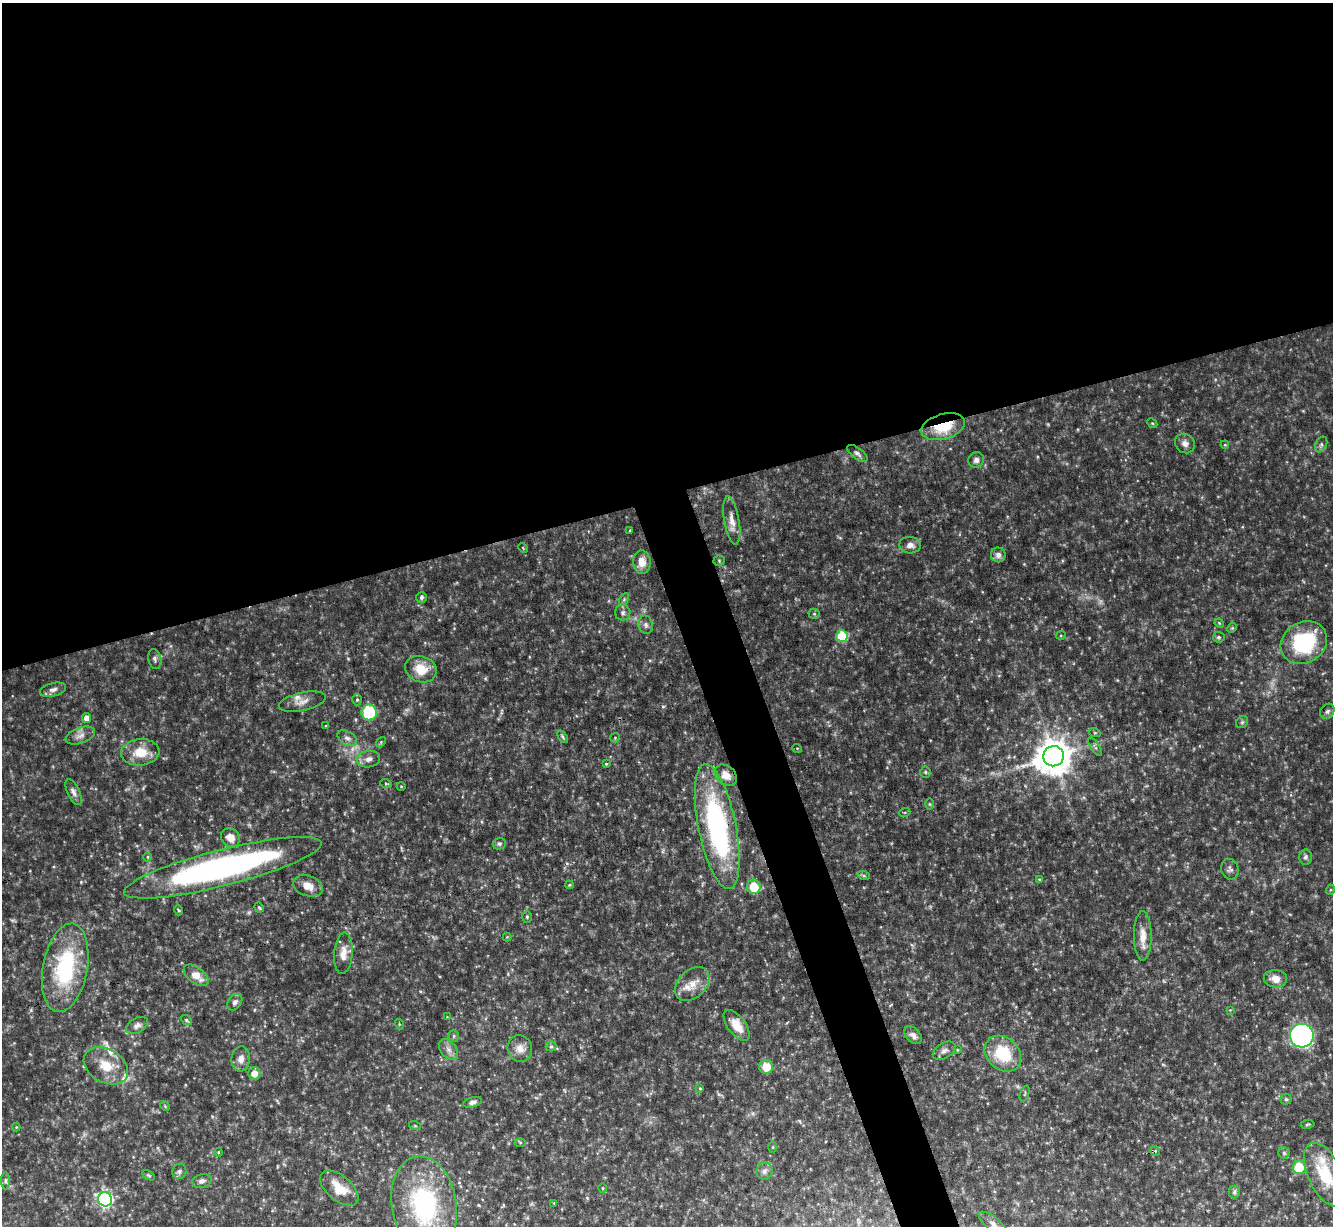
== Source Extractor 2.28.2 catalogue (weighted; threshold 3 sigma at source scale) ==
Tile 2 of 4 x 4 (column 2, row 1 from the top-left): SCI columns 1332-2662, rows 3812-5035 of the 5324 x 5304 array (HDU 1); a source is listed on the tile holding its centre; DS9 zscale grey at full resolution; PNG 1335 x 1228 px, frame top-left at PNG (2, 3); each listed source drawn as its Kron ellipse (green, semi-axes under 4 px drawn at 4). Shown black and unused: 43% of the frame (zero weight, under 5 of 10 exposures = <1% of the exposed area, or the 3 px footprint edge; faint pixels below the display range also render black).
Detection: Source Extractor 2.28.2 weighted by HDU 2 'WHT'; one run over the whole footprint, this tile lists its part. Background 0.0762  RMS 0.005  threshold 0.0205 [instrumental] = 3 sigma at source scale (4.09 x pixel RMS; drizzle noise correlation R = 1.36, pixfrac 0.8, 0.05/0.05 arcsec/px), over >= 5 px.
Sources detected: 132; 3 too faint to see at this stretch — neither listed nor drawn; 5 inside a brighter listed object's ellipse — not listed separately; the other 124 listed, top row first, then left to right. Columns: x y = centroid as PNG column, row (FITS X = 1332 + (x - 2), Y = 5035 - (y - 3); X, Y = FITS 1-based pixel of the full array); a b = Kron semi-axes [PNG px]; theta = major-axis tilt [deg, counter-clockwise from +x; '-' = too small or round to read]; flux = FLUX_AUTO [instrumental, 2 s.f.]
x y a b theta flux
1152 423 5 4 - 0.55
943 427 22 12 16 17
1185 443 10 9 - 2.5
1321 444 8 5 63 1.2
1225 445 4 3 - 0.38
857 454 12 5 -37 1.4
976 460 8 7 - 1.7
732 520 24 7 -80 4.2
630 530 4 3 - 0.4
910 545 11 8 -4 2.7
523 548 5 3 - 0.37
998 555 7 7 - 1.9
719 561 5 5 - 0.61
642 562 12 8 -85 4.9
421 597 5 5 - 0.99
624 599 6 4 57 0.64
623 613 8 7 - 1.4
814 614 5 5 - 0.62
1219 623 5 4 - 0.44
646 625 9 7 -79 1.5
1232 628 5 4 - 0.52
1061 635 5 4 - 0.48
842 636 6 5 - 25
1219 637 5 5 - 0.84
1304 642 24 20 32 37
155 659 10 6 -78 1.4
421 669 16 13 -19 8.7
53 690 13 6 14 2
357 700 5 4 - 0.7
302 702 24 9 13 3.9
1327 711 8 6 52 1.3
369 712 8 7 - 26
87 718 5 4 - 3.9
1242 722 6 5 - 0.85
326 726 4 3 - 0.4
1095 733 6 3 -18 0.46
80 736 15 7 20 2.9
563 737 7 3 -54 0.7
347 738 11 6 -32 1.9
615 738 5 4 - 0.46
381 742 5 4 - 0.55
1095 747 11 4 -55 0.95
797 748 5 3 - 0.39
140 752 19 13 5 9.6
1053 756 10 10 - 1000
368 759 12 8 10 2.6
606 764 4 4 - 0.53
925 772 5 5 - 0.65
726 775 12 9 -43 5.2
386 784 6 3 -19 0.49
401 786 4 3 - 0.33
73 792 14 6 -65 2
929 804 6 4 -89 0.57
905 812 5 3 - 0.49
717 827 63 19 -79 88
230 838 10 8 -45 4.4
499 844 7 5 23 0.91
148 857 5 3 - 0.45
1305 857 8 6 85 1.3
223 868 102 18 14 140
1230 869 10 8 -72 1.6
864 876 6 4 -19 0.7
1039 879 4 4 - 0.39
569 885 4 3 - 0.46
308 886 15 10 -19 4.5
754 887 7 6 - 11
1330 890 5 3 - 0.41
259 907 5 3 - 0.56
178 910 5 3 - 0.47
527 917 6 5 - 0.66
1143 936 24 9 -90 6.1
507 937 4 4 - 0.43
343 953 21 9 85 4.6
65 968 45 22 80 43
196 975 14 8 -38 5.3
1275 979 12 8 -7 4.2
692 984 20 13 44 6.2
235 1002 9 6 52 1.5
1230 1010 4 4 - 0.32
447 1017 3 3 - 0.28
186 1020 6 4 -37 0.7
399 1024 5 3 - 0.4
137 1025 12 7 29 2
737 1025 18 9 -53 6.2
913 1035 10 7 -45 2
454 1036 5 5 - 0.83
1302 1036 12 12 - 100
551 1046 5 5 - 0.69
448 1049 12 7 -51 2.5
520 1049 13 12 - 4
957 1050 3 3 - 0.4
944 1051 12 7 32 1.9
1003 1054 20 16 -43 19
241 1059 12 9 84 3.4
106 1066 24 16 -30 10
766 1067 7 7 - 8
254 1073 6 6 - 4.4
700 1088 4 3 - 0.45
1025 1094 8 2 69 0.49
1286 1099 5 5 - 0.77
472 1102 9 5 15 1.5
165 1106 5 4 - 0.48
1308 1124 7 4 8 0.63
415 1126 6 3 -18 0.53
16 1127 4 4 - 0.44
520 1143 5 3 - 0.51
773 1147 5 3 - 0.44
1155 1151 5 4 - 0.65
218 1152 4 3 - 0.39
1284 1153 5 5 - 0.69
1299 1167 7 6 - 14
179 1171 8 7 - 1.3
764 1171 9 8 - 1.8
148 1175 7 4 -30 0.62
1325 1175 34 17 -65 17
5 1181 8 4 90 0.95
202 1181 10 6 12 1.8
339 1188 23 12 -40 8.5
602 1188 4 3 - 0.39
1234 1192 6 6 - 0.96
105 1199 7 7 - 79
554 1203 4 4 - 0.35
424 1205 49 32 -81 58
994 1224 18 7 -40 2.7
Overlapping masked pixels (flux is a lower limit): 1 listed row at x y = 943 427
Isophote crosses this tile's border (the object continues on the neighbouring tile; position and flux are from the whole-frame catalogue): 2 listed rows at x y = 1325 1175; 994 1224
Unlisted compact peaks at least as high as the median listed source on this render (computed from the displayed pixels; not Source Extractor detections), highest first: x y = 663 706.